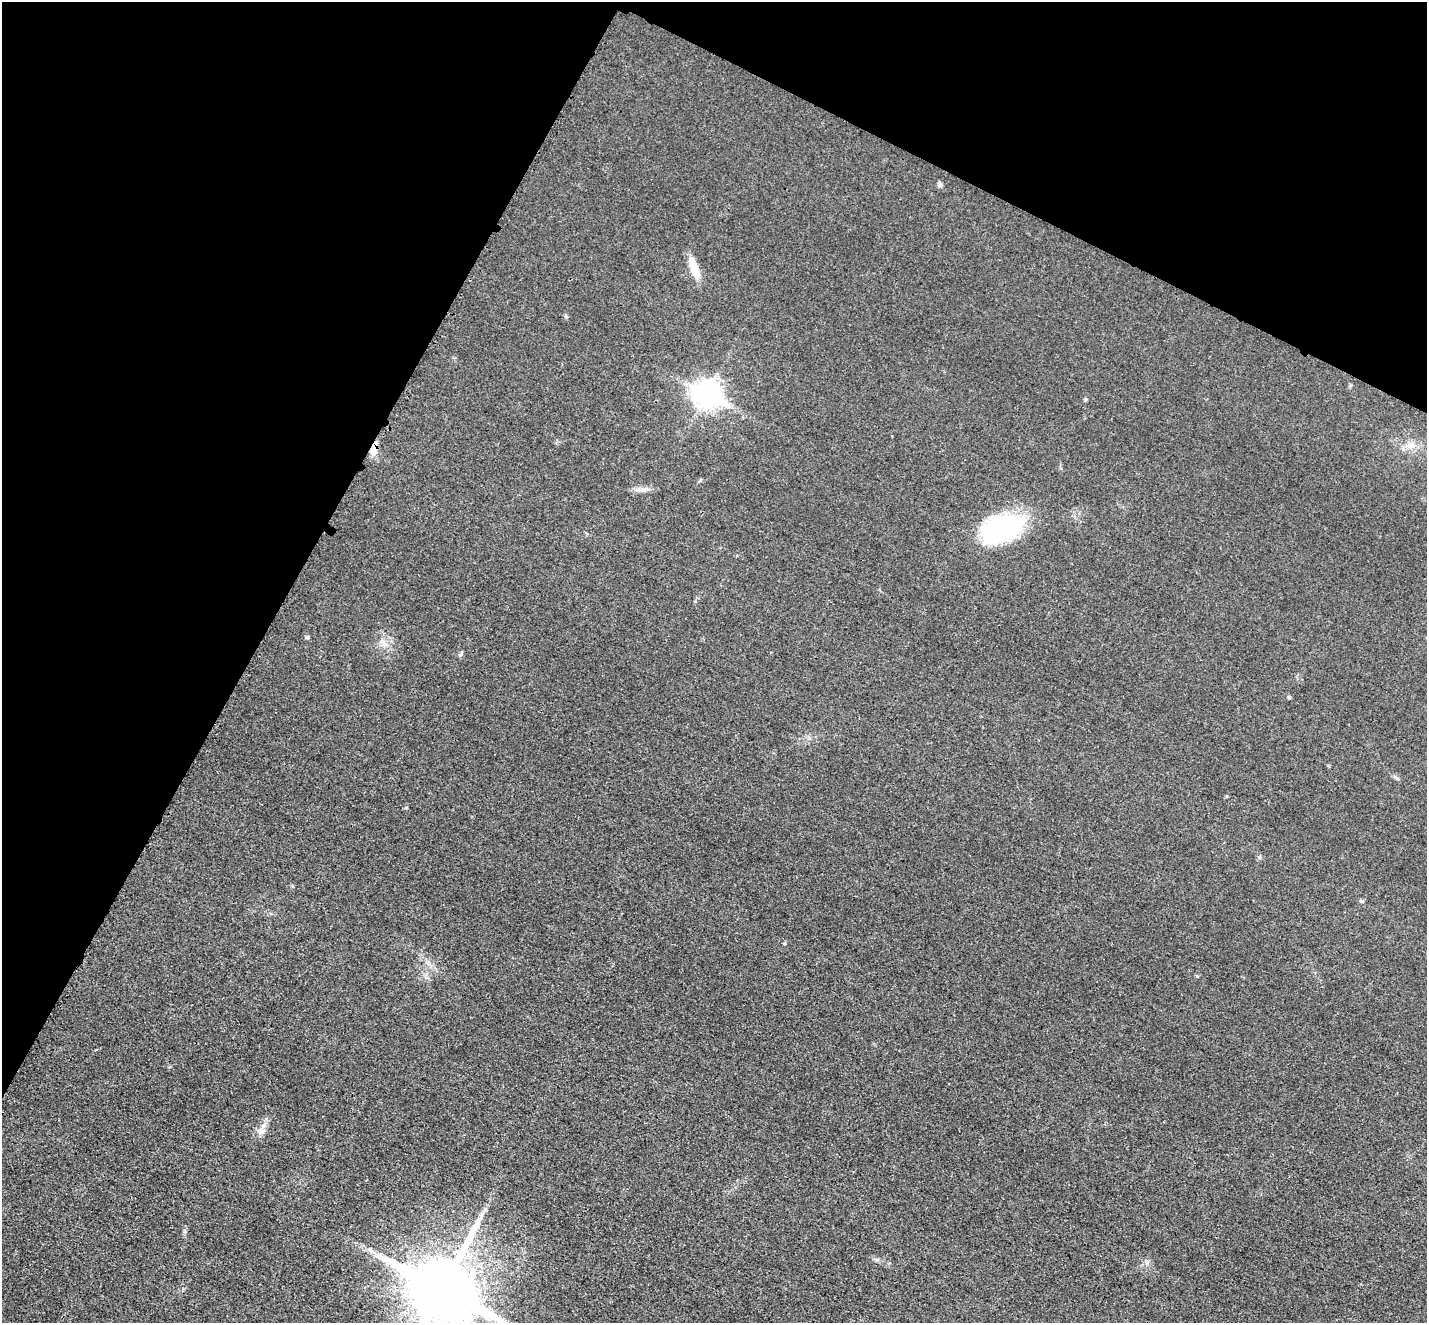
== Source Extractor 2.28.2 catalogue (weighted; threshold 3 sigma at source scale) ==
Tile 2 of 4 x 4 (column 2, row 1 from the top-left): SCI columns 1444-2868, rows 4263-5583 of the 5735 x 5745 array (HDU 1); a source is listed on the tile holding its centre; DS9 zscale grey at full resolution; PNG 1429 x 1325 px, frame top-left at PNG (2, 2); no overlay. Shown black and unused: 27% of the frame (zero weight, under 3 of 4 exposures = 2% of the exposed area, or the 3 px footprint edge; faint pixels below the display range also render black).
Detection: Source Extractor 2.28.2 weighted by HDU 2 'WHT'; one run over the whole footprint, this tile lists its part. Background 0.0182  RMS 0.0051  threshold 0.023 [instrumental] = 3 sigma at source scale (4.5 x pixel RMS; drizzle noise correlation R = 1.50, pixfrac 1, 0.05/0.05 arcsec/px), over >= 5 px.
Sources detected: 17; all 17 listed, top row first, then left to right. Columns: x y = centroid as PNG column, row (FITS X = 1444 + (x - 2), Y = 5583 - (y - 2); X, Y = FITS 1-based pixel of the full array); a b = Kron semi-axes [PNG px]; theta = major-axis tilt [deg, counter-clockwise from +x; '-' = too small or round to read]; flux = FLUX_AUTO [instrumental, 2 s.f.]
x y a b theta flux
940 185 7 5 30 1
694 268 28 9 -70 8.8
707 394 11 9 -27 460
1085 399 5 4 - 0.68
1411 445 12 8 1 4.2
373 450 15 8 77 4.8
643 489 21 6 4 3.1
1002 529 49 29 22 56
307 637 5 5 - 0.99
384 644 9 6 -82 2.2
461 654 8 3 76 0.82
1289 697 5 4 - 0.64
1397 778 11 3 -26 1
1227 796 5 3 - 0.45
261 1131 10 7 63 2.7
370 1250 8 4 -44 1.4
442 1289 20 18 -30 5000
Overlapping masked pixels (flux is a lower limit): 1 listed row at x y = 373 450
Isophote crosses this tile's border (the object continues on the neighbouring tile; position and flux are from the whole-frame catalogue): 1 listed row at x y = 442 1289
Unlisted compact peaks at least as high as the median listed source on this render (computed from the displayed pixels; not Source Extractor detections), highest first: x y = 1362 901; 1197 976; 784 943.